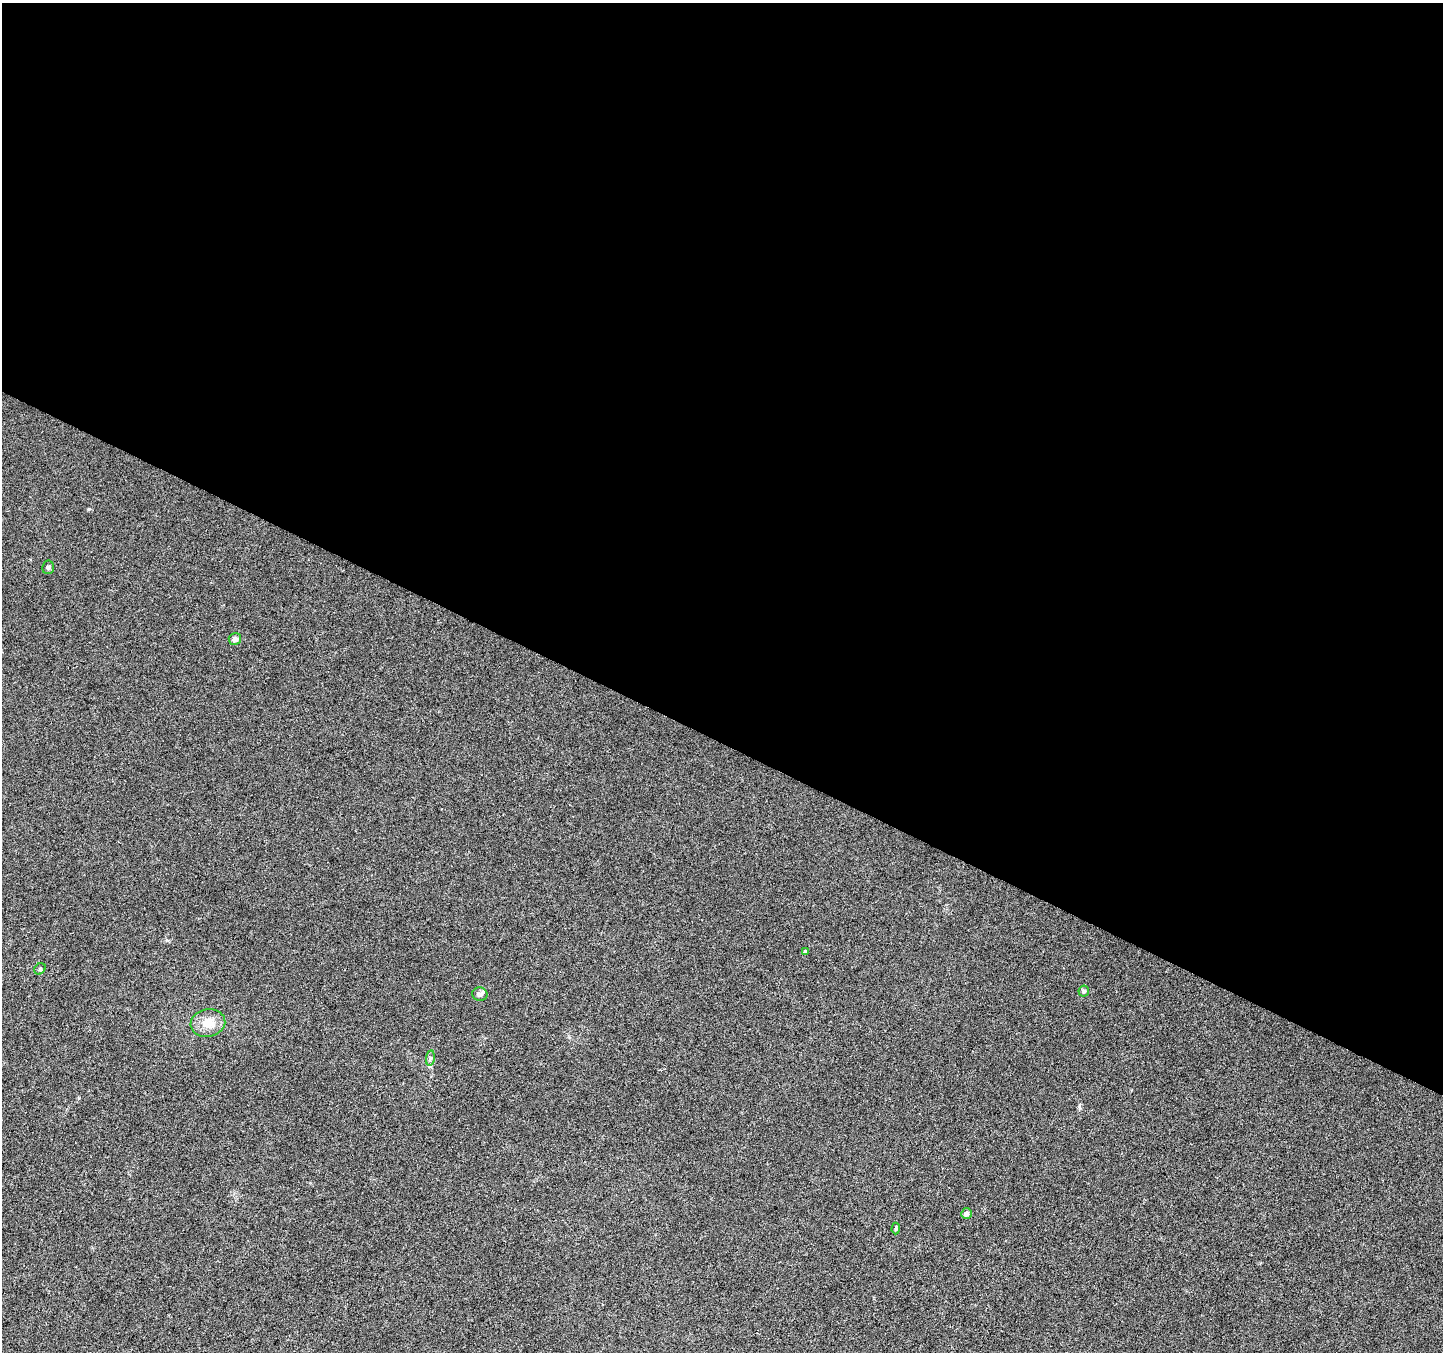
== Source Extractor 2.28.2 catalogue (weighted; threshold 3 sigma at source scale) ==
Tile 3 of 4 x 4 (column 3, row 1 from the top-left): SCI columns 2882-4322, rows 4252-5601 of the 5771 x 5868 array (HDU 1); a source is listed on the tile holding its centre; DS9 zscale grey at full resolution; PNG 1445 x 1354 px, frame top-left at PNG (2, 3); each listed source drawn as its Kron ellipse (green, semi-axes under 4 px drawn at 4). Shown black and unused: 55% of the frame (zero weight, under 3 of 6 exposures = <1% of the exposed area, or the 3 px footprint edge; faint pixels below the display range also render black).
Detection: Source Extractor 2.28.2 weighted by HDU 2 'WHT'; one run over the whole footprint, this tile lists its part. Background 0.00617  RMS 0.0033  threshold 0.0134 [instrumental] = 3 sigma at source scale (4.09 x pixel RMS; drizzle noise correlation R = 1.36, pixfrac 0.8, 0.0396/0.0396 arcsec/px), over >= 5 px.
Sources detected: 11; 1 inside a brighter listed object's ellipse — not listed separately; the other 10 listed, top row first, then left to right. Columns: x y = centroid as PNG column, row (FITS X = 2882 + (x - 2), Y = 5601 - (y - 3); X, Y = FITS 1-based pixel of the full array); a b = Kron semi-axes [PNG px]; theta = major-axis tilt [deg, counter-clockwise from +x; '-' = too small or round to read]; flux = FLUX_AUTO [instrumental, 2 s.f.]
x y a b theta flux
48 567 7 6 - 0.68
235 639 6 6 - 1.3
805 952 4 4 - 1.6
40 969 6 5 - 0.44
1084 991 5 5 - 0.65
480 994 7 7 - 0.81
208 1023 17 13 10 5
430 1058 8 4 82 0.66
966 1214 5 5 - 1.3
896 1228 6 4 88 0.42
Unlisted compact peaks at least as high as the median listed source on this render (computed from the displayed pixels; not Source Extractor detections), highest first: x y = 89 509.